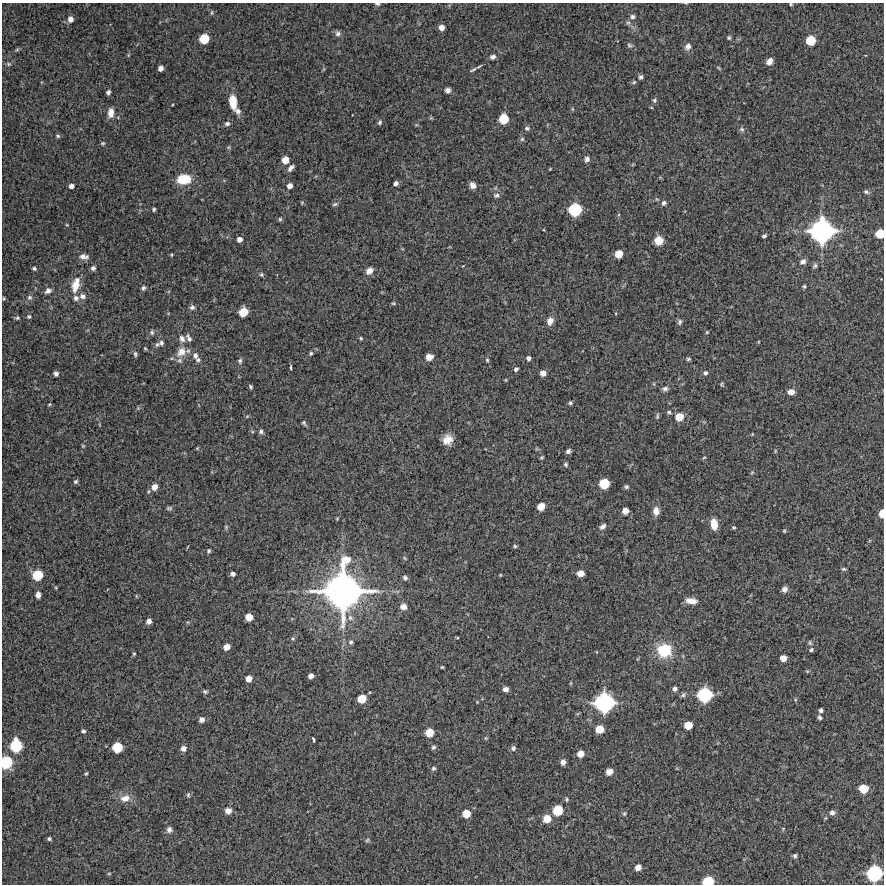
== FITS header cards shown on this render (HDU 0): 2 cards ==
NAXIS1  =                  882 /Length X axis
NAXIS2  =                  882 /Length Y axis

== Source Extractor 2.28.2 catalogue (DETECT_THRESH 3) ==
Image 882 x 882 px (HDU 0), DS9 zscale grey, 1 PNG px = 1 image px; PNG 886 x 886 px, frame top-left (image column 1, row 882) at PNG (2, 3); no overlay
Background 9140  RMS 240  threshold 726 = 3 sigma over >= 5 px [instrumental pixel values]
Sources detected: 224; all 224 listed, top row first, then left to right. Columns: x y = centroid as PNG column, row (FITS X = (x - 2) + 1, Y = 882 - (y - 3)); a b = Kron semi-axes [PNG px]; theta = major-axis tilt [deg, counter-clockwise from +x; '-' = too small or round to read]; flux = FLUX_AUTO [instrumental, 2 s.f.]
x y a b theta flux
377 4 6 3 -11 2.3e+04
791 4 4 3 - 1.8e+04
632 17 6 6 - 4.2e+04
70 19 6 6 - 9.2e+04
628 22 6 4 1 2.9e+04
441 27 5 5 - 1.0e+05
338 33 7 7 - 5.2e+04
729 38 4 4 - 2.5e+04
204 39 7 7 - 4.5e+05
811 40 7 7 - 4.3e+05
629 45 8 6 -32 3.3e+04
688 47 9 7 72 7.7e+04
17 50 6 4 2 2.4e+04
493 57 7 5 22 5.1e+04
769 61 8 6 51 1.0e+05
8 64 6 5 - 2.8e+04
160 68 5 4 - 8.0e+04
718 68 6 3 -46 1.9e+04
473 70 13 4 25 3.9e+04
641 77 6 4 63 3.6e+04
634 82 5 5 - 2.4e+04
448 90 5 5 - 6.1e+04
108 92 4 4 - 3.9e+04
654 100 6 5 - 3.1e+04
233 102 13 7 -82 3.1e+05
572 109 5 3 - 1.6e+04
238 111 9 7 -41 7.5e+04
111 113 11 7 88 1.2e+05
431 118 5 5 - 1.8e+04
504 119 7 7 - 4.3e+05
380 122 6 5 - 3.6e+04
227 124 6 5 - 4.6e+04
416 125 6 3 18 1.6e+04
527 128 7 6 - 3.8e+04
742 129 7 6 - 3.9e+04
58 136 5 4 - 2.6e+04
522 139 6 6 - 2.9e+04
103 143 6 4 0 2.2e+04
228 147 5 5 - 2.2e+04
587 159 7 6 - 5.1e+04
285 160 6 6 - 1.9e+05
291 168 9 5 48 6.0e+04
550 169 4 3 - 1.2e+04
184 179 13 9 6 4.5e+05
396 183 5 4 - 5.6e+04
473 185 7 6 - 9.1e+04
71 186 5 4 - 6.9e+04
290 186 6 5 - 8.8e+04
866 192 7 5 -27 3.4e+04
496 195 8 6 6 4.3e+04
302 202 5 4 - 1.9e+04
664 203 6 5 - 4.3e+04
335 204 8 4 16 3.0e+04
154 209 4 3 - 2.6e+04
575 210 9 9 - 8.9e+05
280 219 5 5 - 2.4e+04
67 225 4 3 - 1.3e+04
822 231 17 17 - 3.2e+06
880 234 7 6 - 3.4e+05
764 236 5 3 - 2.9e+04
239 239 5 5 - 7.4e+04
659 240 8 8 - 2.4e+05
619 254 6 6 - 2.5e+05
172 255 5 3 - 1.6e+04
84 256 11 6 -4 8.5e+04
803 262 7 6 - 6.0e+04
815 266 7 5 54 3.4e+04
34 268 5 4 - 2.9e+04
93 268 6 5 - 4.5e+04
369 271 10 7 42 8.9e+04
261 274 6 6 - 2.6e+04
77 280 7 6 - 6.1e+04
76 285 17 9 78 2.3e+05
804 286 5 4 - 2.3e+04
143 288 5 5 - 3.5e+04
48 291 8 6 30 7.0e+04
82 296 8 7 - 6.5e+04
29 297 7 7 - 4.9e+04
3 298 5 3 - 1.6e+04
76 298 7 7 - 5.5e+04
393 303 6 4 0 2.0e+04
192 307 6 6 - 4.8e+04
243 312 7 6 - 3.2e+05
29 317 5 5 - 2.6e+04
17 318 6 5 - 2.6e+04
550 321 9 7 67 1.1e+05
680 322 9 5 69 3.7e+04
152 332 7 6 - 3.5e+04
707 332 4 4 - 1.7e+04
189 338 10 5 -62 5.1e+04
361 338 4 4 - 2.2e+04
182 339 10 7 -60 7.8e+04
758 342 4 3 - 1.2e+04
161 343 7 6 - 4.0e+04
157 344 7 6 - 3.7e+04
145 348 4 3 - 1.6e+04
181 352 14 11 47 2.0e+05
311 353 5 4 - 3.0e+04
135 354 7 5 -87 3.2e+04
195 355 9 7 -84 6.9e+04
429 357 6 6 - 1.4e+05
528 358 4 4 - 4.8e+04
688 359 6 4 14 2.6e+04
198 360 6 6 - 3.5e+04
487 360 5 4 - 2.1e+04
240 361 7 6 - 3.8e+04
291 367 7 3 86 2.1e+04
516 369 5 4 - 3.7e+04
543 373 6 5 - 1.0e+05
705 373 6 6 - 3.6e+04
56 374 5 5 - 4.8e+04
722 384 5 4 - 2.0e+04
251 387 6 4 -59 2.6e+04
665 389 8 6 19 4.9e+04
791 392 8 6 2 8.8e+04
570 403 5 4 - 2.9e+04
49 404 5 4 - 1.7e+04
669 412 5 5 - 3.2e+04
657 416 8 4 79 2.6e+04
679 417 7 7 - 2.4e+05
304 423 7 4 -51 2.9e+04
261 431 6 5 - 4.0e+04
448 440 10 9 - 1.8e+05
83 446 5 4 - 1.7e+04
197 448 4 4 - 1.5e+04
568 451 5 4 - 5.2e+04
775 451 6 3 73 1.7e+04
704 457 5 3 - 1.5e+04
542 458 5 3 - 2.1e+04
566 464 5 5 - 3.0e+04
752 472 5 4 - 1.9e+04
76 482 6 5 - 3.2e+04
604 484 7 7 - 5.0e+05
154 487 7 6 - 1.2e+05
626 487 6 5 - 3.1e+04
541 506 6 5 - 2.1e+05
169 508 8 5 6 3.1e+04
625 511 5 5 - 1.3e+05
656 511 10 7 90 1.1e+05
882 514 6 4 88 2.0e+05
714 524 11 7 -82 2.1e+05
602 526 9 6 34 6.1e+04
226 527 6 4 50 2.2e+04
734 527 5 4 - 2.0e+04
784 531 4 3 - 1.7e+04
515 546 5 4 - 2.4e+04
209 551 5 4 - 2.7e+04
346 560 16 10 48 3.0e+05
844 569 6 4 -1 2.5e+04
580 573 6 5 - 1.5e+05
233 574 5 4 - 5.5e+04
37 575 8 7 - 5.1e+05
500 575 3 3 - 1.5e+04
405 578 5 5 - 4.6e+04
56 588 4 3 - 1.3e+04
785 589 6 6 - 7.5e+04
343 591 30 28 -5 7.5e+06
38 595 6 4 88 8.0e+04
136 596 5 3 - 1.4e+04
691 601 11 6 -7 1.5e+05
403 607 7 6 - 1.1e+05
249 617 6 6 - 2.0e+05
149 621 5 5 - 8.3e+04
457 638 5 3 - 1.5e+04
293 639 5 4 - 2.2e+04
351 642 6 5 - 3.5e+04
810 643 7 5 -74 2.8e+04
227 647 6 5 - 1.3e+05
811 650 5 4 - 3.1e+04
664 651 15 14 - 6.0e+05
134 654 5 4 - 1.7e+04
783 658 5 5 - 1.6e+05
442 667 3 3 - 1.8e+04
807 671 6 3 -18 1.9e+04
311 676 5 4 - 8.7e+04
249 679 5 5 - 1.3e+05
571 683 6 3 71 1.5e+04
506 689 5 5 - 7.6e+04
675 689 5 4 - 5.2e+04
205 691 6 5 - 2.9e+04
683 695 7 5 37 3.7e+04
705 695 10 10 - 1.2e+06
362 699 7 6 - 3.2e+05
477 702 3 3 - 1.1e+04
604 703 14 13 - 2.1e+06
821 710 4 4 - 4.4e+04
820 717 5 4 - 3.4e+04
202 720 5 5 - 7.3e+04
688 725 6 6 - 2.4e+05
599 729 6 6 - 2.6e+05
83 731 4 4 - 3.1e+04
429 732 7 6 - 2.7e+05
486 738 6 4 -90 1.9e+04
313 739 5 3 - 2.4e+04
16 746 10 8 89 7.8e+05
117 747 7 7 - 4.8e+05
433 747 6 5 - 3.4e+04
183 748 5 5 - 7.4e+04
513 748 6 5 - 4.3e+04
581 754 6 5 - 1.6e+05
6 762 9 8 - 7.9e+05
563 762 5 5 - 8.0e+04
433 768 6 5 - 3.3e+04
609 772 7 6 - 1.0e+05
86 774 5 3 - 2.0e+04
863 789 7 6 - 3.5e+05
188 795 6 5 - 2.5e+04
125 798 14 10 15 1.4e+05
567 799 5 5 - 2.6e+04
558 810 8 7 - 4.9e+05
228 811 7 7 - 8.1e+04
832 812 6 5 - 6.6e+04
624 813 7 5 89 2.8e+04
466 814 6 6 - 2.7e+05
547 819 7 7 - 2.6e+05
783 828 5 3 - 1.3e+04
169 830 8 7 - 5.5e+04
49 839 4 3 - 2.9e+04
367 840 6 4 23 2.4e+04
795 856 5 4 - 3.7e+04
638 867 6 5 - 1.3e+05
109 873 5 3 - 1.4e+04
874 873 11 10 - 1.3e+06
708 881 8 6 5 5.7e+05
At the frame edge (FLAGS 8, measured only in part): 7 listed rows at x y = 377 4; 791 4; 880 234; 882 514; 6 762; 874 873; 708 881